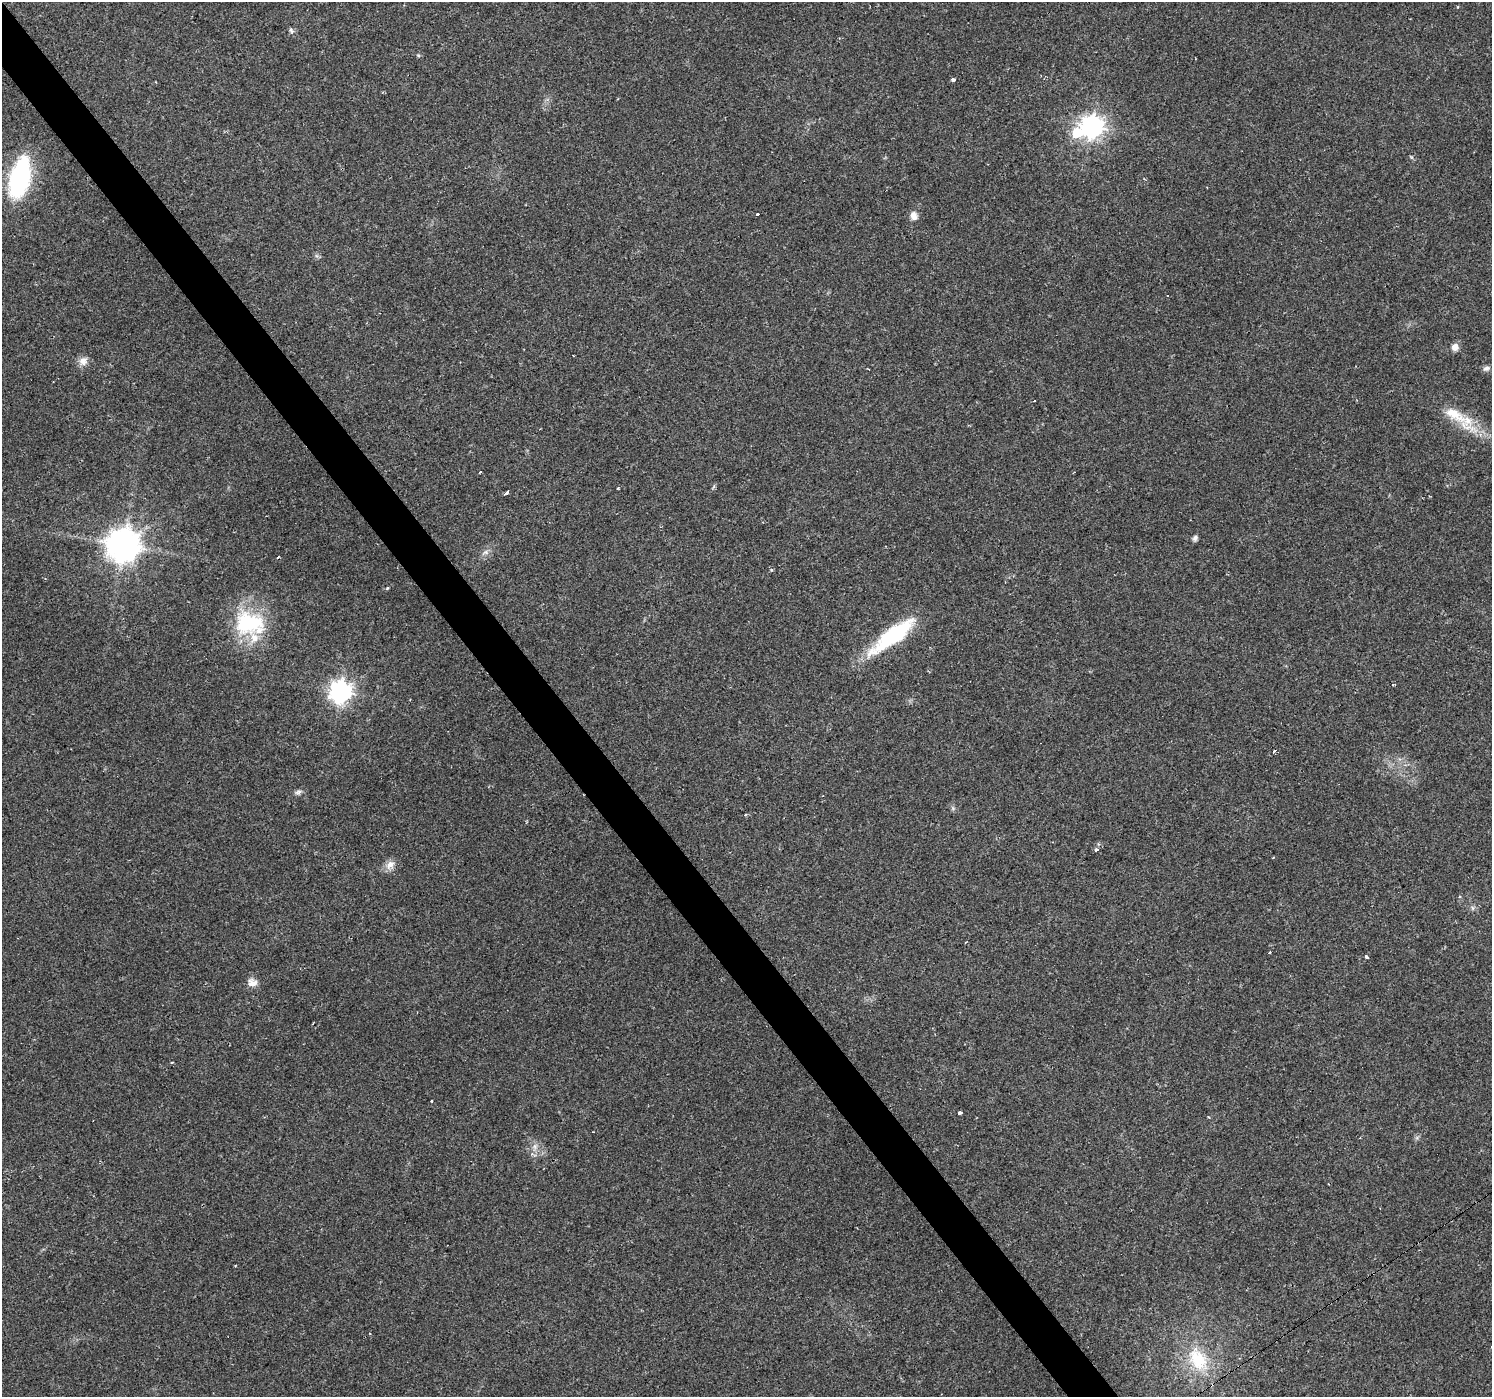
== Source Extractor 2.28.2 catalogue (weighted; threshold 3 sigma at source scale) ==
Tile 11 of 4 x 4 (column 3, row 3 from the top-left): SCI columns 2983-4472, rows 1587-2981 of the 5963 x 5900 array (HDU 1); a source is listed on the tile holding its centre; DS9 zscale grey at full resolution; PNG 1494 x 1399 px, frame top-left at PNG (2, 2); no overlay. Shown black and unused: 3% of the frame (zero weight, under 2 of 3 exposures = <1% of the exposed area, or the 3 px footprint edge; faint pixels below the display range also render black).
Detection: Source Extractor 2.28.2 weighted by HDU 2 'WHT'; one run over the whole footprint, this tile lists its part. Background 0.0515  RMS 0.0052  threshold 0.0236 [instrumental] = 3 sigma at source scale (4.5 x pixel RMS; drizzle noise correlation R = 1.50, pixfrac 1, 0.0396/0.0396 arcsec/px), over >= 5 px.
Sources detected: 44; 1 inside a brighter object's white glare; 5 cosmic-ray / hot-pixel residue — not listed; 3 inside a brighter listed object's ellipse — not listed separately; the other 35 listed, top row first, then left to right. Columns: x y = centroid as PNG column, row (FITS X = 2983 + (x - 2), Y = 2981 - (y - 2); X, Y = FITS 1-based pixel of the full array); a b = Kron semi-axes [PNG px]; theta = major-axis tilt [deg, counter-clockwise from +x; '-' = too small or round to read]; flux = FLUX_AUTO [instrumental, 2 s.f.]
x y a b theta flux
290 29 4 3 - 3
418 55 6 4 -19 0.65
953 80 4 3 - 6
1092 127 8 8 - 330
20 178 44 20 76 64
757 215 3 3 - 1.7
914 216 12 9 -65 3.2
1455 347 9 9 - 3
83 361 11 11 - 3.9
1486 368 9 6 26 1.8
868 369 3 2 - 0.48
1468 424 33 20 -51 16
481 472 3 3 - 0.61
506 493 5 3 - 4.6
1195 538 7 6 - 1.4
123 545 10 10 - 960
485 552 10 6 17 2.1
278 557 3 2 - 1.1
771 570 5 4 - 0.67
249 623 40 30 -11 41
893 636 56 15 37 48
340 692 8 8 - 330
1274 751 3 3 - 3.8
298 792 9 7 17 1.6
1097 850 3 3 - 5.7
390 864 15 10 41 4
1472 908 7 4 -89 0.95
1366 957 4 3 - 5.1
252 983 14 10 -6 3.7
171 1062 3 2 - 0.59
431 1101 3 2 - 0.84
960 1113 4 3 - 7.9
535 1147 11 6 73 2.8
370 1334 3 2 - 0.36
1198 1360 39 25 -58 31
Overlapping masked pixels (flux is a lower limit): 1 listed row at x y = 893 636
Unlisted compact peaks at least as high as the median listed source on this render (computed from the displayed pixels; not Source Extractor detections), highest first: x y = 387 588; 618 488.